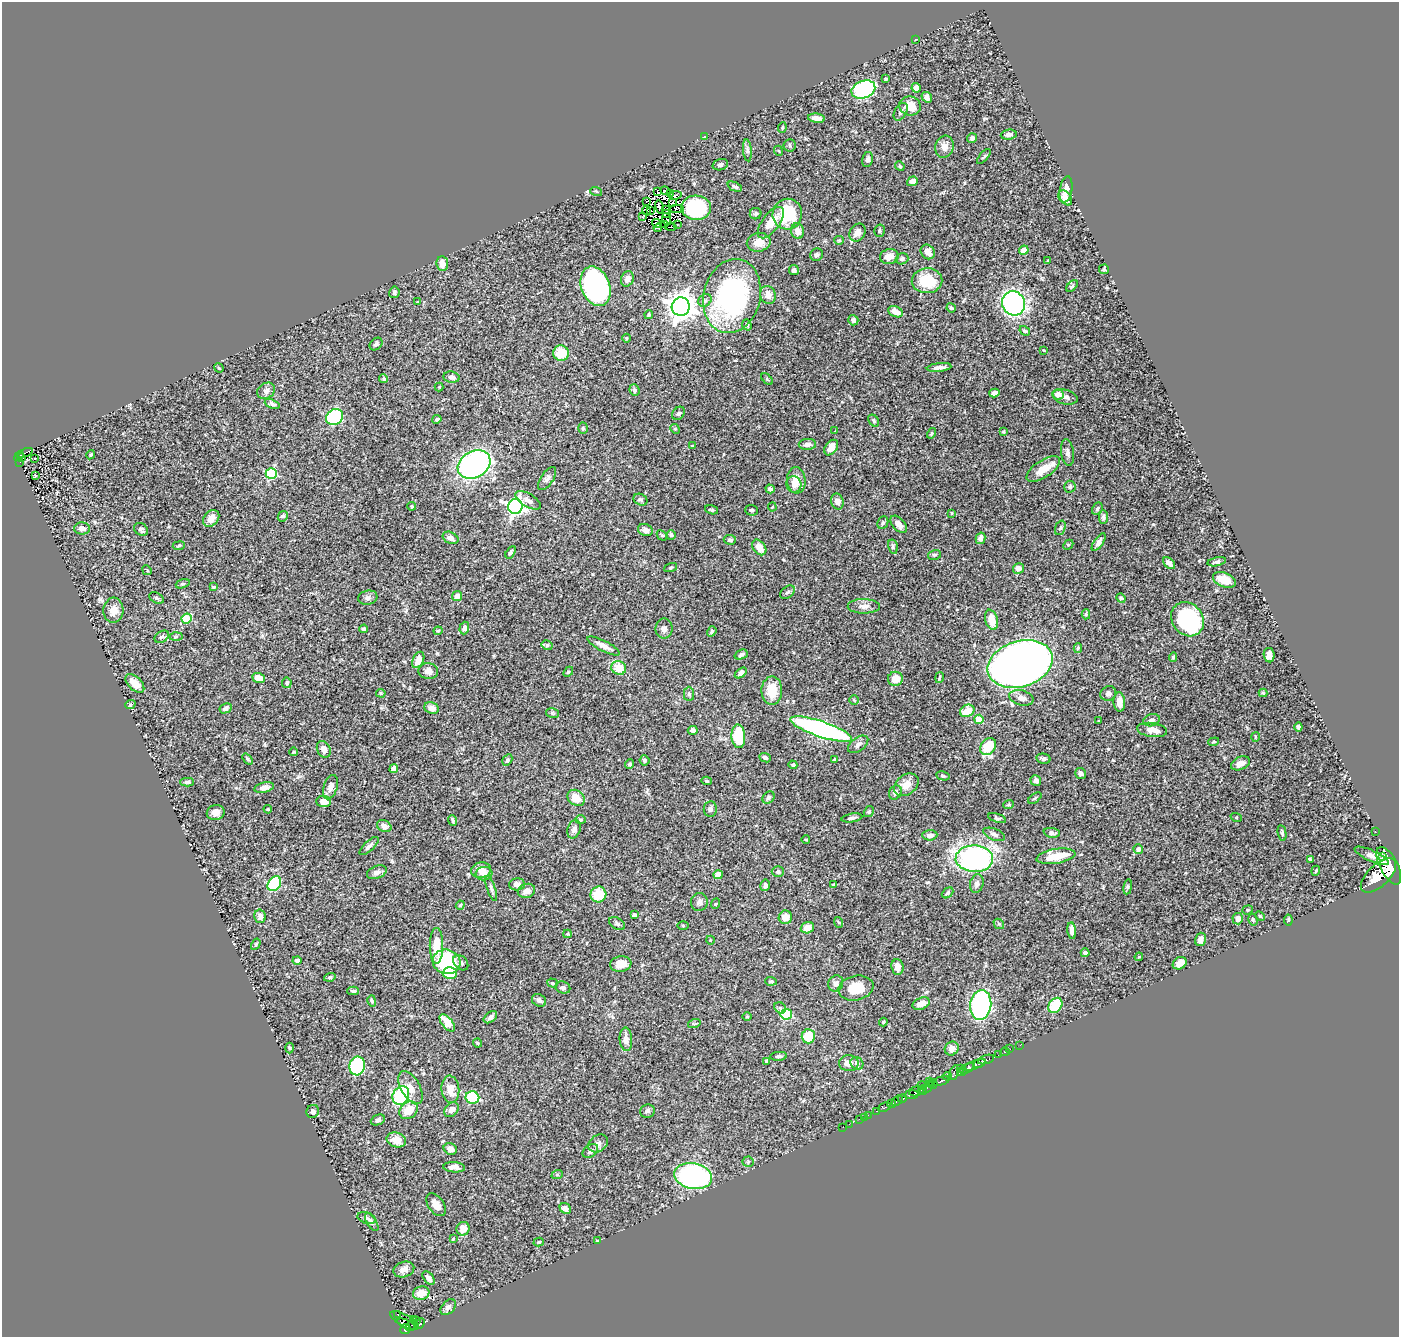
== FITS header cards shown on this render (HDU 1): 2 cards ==
NAXIS1  =                 1397
NAXIS2  =                 1335

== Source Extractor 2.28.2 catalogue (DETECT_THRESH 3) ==
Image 1397 x 1335 px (HDU 1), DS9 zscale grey, 1 PNG px = 1 image px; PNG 1401 x 1339 px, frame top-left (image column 1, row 1335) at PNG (2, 2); each listed source drawn as its Kron ellipse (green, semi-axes under 4 px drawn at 4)
Background 0.455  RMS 0.021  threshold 0.0631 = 3 sigma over >= 5 px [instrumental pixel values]
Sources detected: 421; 4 with non-positive FLUX_AUTO (blend fragments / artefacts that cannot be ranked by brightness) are neither listed nor drawn; the other 417 listed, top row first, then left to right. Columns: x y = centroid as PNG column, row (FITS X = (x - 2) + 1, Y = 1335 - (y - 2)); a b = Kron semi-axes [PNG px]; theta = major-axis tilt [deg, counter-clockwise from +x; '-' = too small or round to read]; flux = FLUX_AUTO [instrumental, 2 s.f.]
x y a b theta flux
916 39 3 2 - 0.96
886 79 4 3 - 2.1
916 88 5 4 - 8.9
863 90 12 8 21 190
927 97 5 4 - 6.4
910 106 11 9 -17 22
901 112 9 6 60 4.4
817 118 8 4 -6 8.6
782 127 5 3 - 1.6
1009 135 8 5 6 6.5
705 137 3 3 - 1.3
972 138 5 5 - 4.2
790 145 6 6 - 2.9
944 147 11 9 73 10
747 150 11 4 -85 3.6
779 151 5 3 - 1.1
984 157 9 3 49 1.8
867 159 8 5 76 3.9
720 165 8 5 17 3.8
900 166 5 4 - 1.8
912 181 6 4 20 5.9
735 187 8 4 -23 2.9
1066 189 13 6 80 12
596 191 6 3 -19 1.4
657 191 3 2 - 300
665 191 5 3 - 1.8
671 194 3 2 - 0.71
675 195 6 3 8 0.99
1065 198 8 5 -49 12
646 201 2 2 - 0.52
673 203 3 2 - 1.3
659 207 6 3 -77 2.3
696 208 15 12 -3 120
677 209 7 3 1 0.56
665 210 3 2 - 0.95
647 211 5 2 - 2.2
651 211 3 2 - 0.51
667 214 3 2 - 0.086
756 214 6 5 - 2.7
787 214 15 14 - 61
643 217 4 3 - 26
667 219 6 3 -69 4.3
656 223 4 2 - 0.91
771 223 18 8 53 21
665 224 4 2 - 0.9
677 224 2 2 - 1.8
671 227 5 2 - 0.049
658 228 4 2 - 1.7
798 231 8 6 -78 10
879 231 6 5 - 2.6
858 233 9 7 56 11
839 240 5 4 - 1.7
759 242 12 9 11 15
1024 250 5 4 - 13
928 252 8 6 -50 7.4
817 255 6 6 - 3.5
889 256 9 7 11 13
902 259 6 5 - 3.9
1048 261 3 2 - 0.97
442 264 7 6 - 10
1104 269 5 4 - 1.7
794 270 5 5 - 3.8
627 279 8 6 67 7.3
927 281 15 12 2 52
596 286 20 14 -69 260
1072 286 7 4 45 2
394 292 6 5 - 2.8
768 295 9 7 -68 9.1
732 296 37 28 77 250
705 300 7 5 39 3
417 302 2 2 - 1.1
1013 303 12 11 - 310
681 307 9 9 - 1600
951 308 5 4 - 2.4
896 312 8 5 -23 12
649 315 4 3 - 2
853 320 5 5 - 4.7
747 325 6 4 -71 2
1025 331 5 4 - 2.2
626 338 4 3 - 1.1
376 344 7 5 43 3.4
1043 350 3 2 - 0.96
561 353 8 7 - 36
939 367 12 4 6 6.9
219 368 5 4 - 1.3
451 377 8 5 -9 6
384 379 4 4 - 2.1
767 379 7 4 -47 1.9
439 387 4 4 - 1.1
634 390 6 5 - 3
266 391 9 7 30 5
994 393 5 4 - 5
1058 394 6 5 - 12
1065 397 12 7 -15 6.8
272 404 8 4 -22 3.6
679 413 7 5 50 2.5
335 417 9 7 37 140
437 419 5 3 - 2.3
874 421 6 4 -53 2.8
583 428 5 5 - 2.2
675 429 5 4 - 1.6
835 431 4 2 - 0.89
1003 432 4 3 - 1.5
931 433 5 4 - 1.9
807 444 8 5 2 5.5
692 446 4 3 - 1.5
831 448 8 6 53 12
1067 452 13 6 -81 6
24 453 9 4 20 80
91 455 5 3 - 1.8
19 456 5 3 - 53
22 458 4 3 - 20
35 458 3 2 - 1.5
20 462 2 2 - 6.2
474 464 17 13 29 380
1043 469 19 8 34 23
271 473 5 5 - 110
35 476 3 2 - 1.4
547 478 13 6 56 5.3
796 480 13 9 -86 14
794 484 8 7 - 6.4
1070 487 6 5 - 3.2
770 489 4 3 - 2.9
528 500 14 6 -31 7.1
640 500 7 5 -26 2.9
837 501 8 6 -74 8.4
412 506 4 3 - 1.4
515 506 7 7 - 430
772 507 4 4 - 1.4
1097 509 6 5 - 2.5
712 510 7 4 -15 2.3
751 510 6 5 - 3
952 513 4 2 - 1.1
283 516 5 5 - 2.7
1103 517 7 4 89 2.7
211 518 9 7 46 13
883 523 6 5 - 2.2
899 524 10 6 -47 8.4
82 528 8 6 -1 8.1
1060 528 7 5 70 2.5
141 529 7 5 -35 3.4
645 530 8 6 -22 6.6
662 535 6 4 -46 2.1
671 535 5 4 - 2
450 538 8 5 -26 6.7
981 538 6 4 76 5.8
730 540 6 4 -6 3
1099 542 10 4 55 5.1
1068 545 6 4 44 1.9
179 546 6 3 9 1.6
759 547 8 6 -53 14
893 547 7 5 -77 2.7
511 552 7 4 57 2.5
934 555 6 5 - 2.4
1217 562 9 4 13 3.3
1169 563 7 4 -45 7
671 567 7 3 19 1.6
1018 568 5 5 - 9.8
147 570 5 2 - 1
1224 580 12 7 -22 25
183 584 7 4 18 2.1
214 587 4 3 - 2
787 592 8 5 39 3.2
457 596 5 5 - 9.5
156 598 8 5 -27 2.8
368 598 10 7 14 4.9
1121 598 5 4 - 1.7
864 606 16 7 0 8.5
113 610 12 10 86 13
1086 614 5 4 - 1.9
187 618 5 4 - 69
1187 619 18 15 -52 150
992 620 10 6 -75 24
464 628 6 4 72 5.2
664 628 10 8 -89 5.3
364 629 4 3 - 2.7
438 631 4 4 - 1.5
712 631 5 4 - 2.5
176 636 6 4 3 2.3
162 637 8 5 31 3.3
547 645 6 4 -27 2.6
604 646 18 5 -27 11
1078 648 5 4 - 2.1
741 654 7 4 22 3.4
1269 655 7 5 -82 9.9
1173 657 5 4 - 1.7
418 660 8 5 64 17
1020 664 33 22 18 1100
619 668 7 6 - 28
428 671 10 8 -7 7.6
568 672 6 3 45 1.7
741 673 7 4 36 5.2
259 678 6 5 - 13
939 678 5 3 - 1.6
895 679 7 7 - 19
135 683 11 6 -44 17
287 683 5 4 - 2.2
772 691 14 10 88 30
381 693 5 4 - 1.8
1108 693 8 7 - 4.2
1263 693 4 4 - 1.9
689 694 7 5 -90 3
1021 698 12 7 -14 9.1
854 700 4 4 - 1.4
1119 702 9 6 -87 12
130 705 5 3 - 1.6
226 708 6 4 28 4.7
431 708 7 5 -23 8.7
967 711 7 6 - 22
553 713 7 5 -12 2.1
979 719 4 4 - 40
1151 720 8 6 17 4.8
1099 721 3 2 - 1.1
1298 727 4 3 - 3.6
821 729 32 8 -18 380
693 730 5 4 - 5
1152 730 15 7 -8 15
738 736 12 7 -86 53
1255 737 5 3 - 1.3
1214 742 5 4 - 1.7
858 744 11 6 36 5.6
988 746 9 7 52 40
324 749 9 6 -63 8.8
293 752 4 3 - 1.7
765 758 6 4 -24 3.7
248 759 6 4 -52 2.4
834 759 4 3 - 1.7
1043 759 7 5 -13 3.9
507 760 6 4 60 2.5
644 760 5 5 - 2.7
1240 763 10 6 23 10
630 764 4 4 - 2.5
793 765 4 4 - 2
394 769 4 4 - 9.6
1080 774 5 5 - 3.3
943 776 7 4 -10 1.9
1036 780 5 5 - 5.3
706 781 5 4 - 2.5
187 782 7 4 0 3.3
906 785 13 9 37 13
330 787 12 7 72 9.2
264 788 10 5 13 7
895 792 7 6 - 6.5
576 798 9 7 -39 20
769 798 7 5 46 3.3
1035 798 7 4 36 1.9
324 801 7 5 -4 13
1009 805 5 4 - 1.6
268 809 4 4 - 1.4
710 809 8 6 81 3.8
869 811 6 4 58 2.1
216 812 9 7 19 9.8
1236 817 6 3 -18 1.2
852 818 10 3 9 3.4
997 818 9 4 -17 2.4
453 820 5 3 - 2.4
580 820 5 4 - 1.9
384 826 7 5 -27 5.4
574 829 9 6 73 6
1375 831 2 2 - 4.1
1052 833 8 5 -7 4.9
1282 833 8 4 -79 2.7
994 834 11 5 -22 5.1
930 835 7 5 2 6.4
806 840 4 3 - 1
369 846 12 5 43 5.6
1138 849 5 4 - 6.6
1056 856 19 7 9 37
1372 856 19 5 -24 7.1
1383 857 4 3 - 140
974 859 19 13 -2 330
1310 859 4 3 - 2.3
1389 866 20 9 -63 1800
481 870 10 7 12 9.7
1316 871 5 4 - 1.6
377 872 10 6 22 6
778 872 6 5 - 3.4
484 874 8 6 5 7.6
718 875 4 4 - 23
1378 875 22 10 43 2500
274 884 8 6 52 91
517 884 8 6 3 7.2
834 884 4 3 - 1.6
977 884 9 6 76 5.5
765 885 6 5 - 4.3
1128 887 8 4 82 2.2
491 888 13 4 -72 3.4
526 891 9 7 21 8.1
948 893 6 4 41 2.5
598 894 8 7 - 38
699 902 9 8 - 4.9
715 904 5 3 - 1.1
460 905 5 4 - 1.7
1248 910 5 4 - 1.7
634 915 4 3 - 2.6
260 916 7 5 -77 8
1260 916 5 3 - 1.4
785 917 7 6 - 15
1238 919 6 5 - 7.6
1253 920 6 4 -75 2.1
1288 920 5 3 - 1.5
838 922 5 3 - 1.3
617 924 9 5 -30 3.5
999 924 6 4 -41 1.9
683 925 5 4 - 1.3
807 928 7 5 20 16
1072 931 8 4 -83 8.3
567 934 4 4 - 1.5
1200 939 7 5 75 8.1
710 940 4 3 - 1.1
256 944 6 4 60 1.8
436 946 18 7 89 28
1085 953 4 3 - 3
1139 957 4 3 - 1.4
297 961 4 4 - 4.2
446 962 14 12 -16 120
461 963 9 6 -48 4.1
1180 963 7 6 - 11
621 964 11 7 8 13
897 967 8 6 -85 7.9
450 973 7 6 - 30
330 977 6 4 16 1.9
771 981 6 3 -5 1.9
552 983 5 4 - 1.9
836 983 8 7 - 4.9
563 988 7 6 - 4
856 988 18 12 12 34
353 991 6 3 -1 2.3
539 1000 7 6 - 4.4
372 1001 6 3 -74 2
921 1004 9 5 23 11
981 1005 15 10 83 200
1055 1005 8 6 53 61
780 1008 6 5 - 2.7
786 1014 6 5 - 85
490 1017 8 5 39 4.6
747 1017 5 3 - 1.1
883 1022 4 4 - 1.6
447 1023 10 5 -51 22
694 1024 6 4 18 2.1
808 1036 7 6 - 38
626 1039 12 6 -86 8.1
478 1043 4 3 - 1.8
1020 1045 2 2 - 4.9
289 1048 5 3 - 1.4
952 1049 7 6 - 8.2
1010 1049 3 2 - 5.9
1005 1052 5 3 - 18
998 1055 3 2 - 5.7
779 1056 8 4 3 3.2
986 1060 8 3 18 70
767 1061 4 3 - 4.5
849 1063 10 8 -1 11
857 1063 7 6 - 4.4
979 1063 6 3 30 180
974 1065 12 3 23 180
357 1066 9 7 77 130
960 1068 2 2 - 15
967 1068 8 3 34 290
962 1071 5 2 - 67
954 1073 8 4 70 110
947 1076 4 3 - 120
929 1081 3 2 - 27
941 1081 9 4 14 160
922 1085 4 3 - 52
933 1085 4 3 - 93
927 1087 10 3 47 140
411 1088 18 9 -61 13
450 1089 13 9 -84 17
922 1089 4 2 - 100
916 1091 7 5 14 350
911 1095 7 3 7 230
401 1096 10 8 61 120
472 1097 7 6 - 61
902 1099 4 3 - 160
897 1101 6 3 40 230
892 1104 4 3 - 100
884 1107 7 3 23 54
409 1110 10 8 40 25
451 1110 8 6 46 8.4
313 1111 7 6 - 5.5
647 1111 7 6 - 4.7
877 1111 3 2 - 27
868 1115 2 2 - 9
864 1117 2 2 - 2.7
859 1119 3 2 - 9.7
378 1120 7 5 24 4.1
849 1124 3 2 - 1.9
843 1127 2 2 - 2.3
396 1140 10 7 -17 18
598 1143 10 8 35 6.3
450 1149 7 5 -26 8.3
590 1151 9 6 38 5.3
748 1162 5 5 - 2.1
454 1167 11 5 -3 6.9
557 1175 6 3 19 1.6
693 1176 19 12 -11 300
436 1205 13 7 -55 11
565 1208 6 5 - 7.7
366 1218 9 5 -17 3.8
372 1222 10 5 -58 3.5
463 1229 7 6 - 14
453 1239 4 2 - 1
597 1241 4 3 - 1.3
539 1242 5 4 - 2.1
404 1269 10 7 18 8.7
429 1278 8 5 -50 5.6
421 1293 8 6 18 16
448 1307 9 6 44 5
397 1314 4 3 - 17
413 1319 2 2 - 17
404 1320 16 6 -29 230
417 1320 2 2 - 8.7
406 1324 10 3 -24 160
420 1324 6 4 45 76
411 1326 6 4 58 130
405 1329 5 4 - 200
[4 non-positive-flux detections neither listed nor drawn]